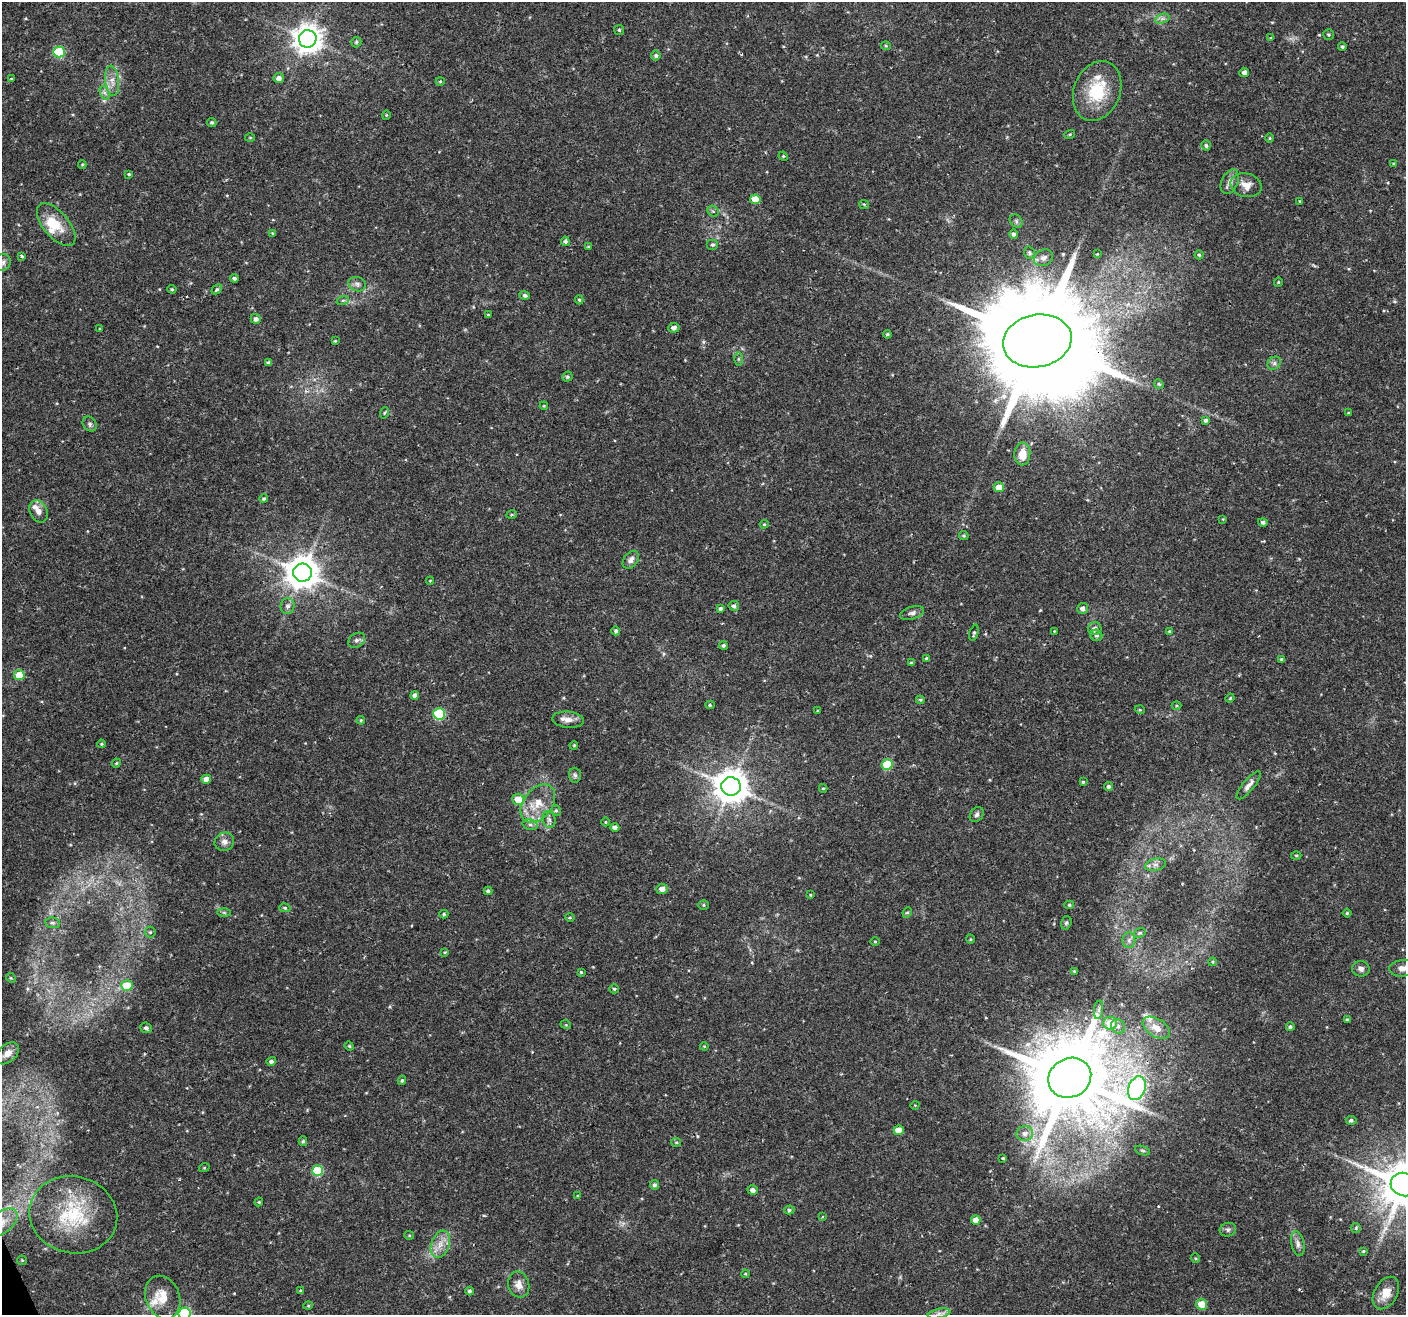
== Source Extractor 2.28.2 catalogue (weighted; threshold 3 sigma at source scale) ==
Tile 7 of 4 x 4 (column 3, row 2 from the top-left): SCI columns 2811-4214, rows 2711-4023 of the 5621 x 5477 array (HDU 1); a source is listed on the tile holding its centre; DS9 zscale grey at full resolution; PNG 1408 x 1317 px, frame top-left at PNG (2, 2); each listed source drawn as its Kron ellipse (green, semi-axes under 4 px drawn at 4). Shown black and unused: <1% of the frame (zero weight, under 2 of 3 exposures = <1% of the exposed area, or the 3 px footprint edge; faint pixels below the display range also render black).
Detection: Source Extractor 2.28.2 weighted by HDU 2 'WHT'; one run over the whole footprint, this tile lists its part. Background 0.0366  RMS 0.0034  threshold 0.0153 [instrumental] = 3 sigma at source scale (4.5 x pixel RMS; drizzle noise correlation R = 1.50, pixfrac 1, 0.0396/0.0396 arcsec/px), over >= 5 px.
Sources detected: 221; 1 inside a brighter object's white glare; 3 cosmic-ray / hot-pixel residue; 1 long thin detection or spike segment (spike, bleed or trail) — neither listed nor drawn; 4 inside a brighter listed object's ellipse — not listed separately; the other 212 listed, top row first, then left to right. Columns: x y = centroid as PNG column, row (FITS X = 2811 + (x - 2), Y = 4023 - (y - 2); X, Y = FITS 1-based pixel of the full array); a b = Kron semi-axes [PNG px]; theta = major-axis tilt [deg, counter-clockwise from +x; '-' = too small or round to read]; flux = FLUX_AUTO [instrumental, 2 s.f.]
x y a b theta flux
1162 19 7 4 19 1
619 30 5 5 - 0.5
1328 35 5 5 - 0.51
1271 38 3 2 - 0.27
308 39 9 8 - 450
356 42 5 5 - 0.56
886 46 5 4 - 0.42
1342 47 4 4 - 0.57
59 52 6 5 - 21
656 56 5 4 - 0.72
1244 72 5 4 - 1.1
279 78 5 5 - 1.6
11 79 4 3 - 0.32
112 81 15 7 -83 2.7
440 81 4 4 - 0.36
1097 91 31 23 68 15
105 93 7 4 -71 0.9
386 115 5 3 - 0.3
212 122 5 4 - 0.52
1070 134 5 3 - 0.34
250 137 5 3 - 0.28
1269 138 4 3 - 0.33
1206 145 5 4 - 0.66
783 156 5 4 - 0.36
82 164 4 4 - 0.35
1393 164 3 3 - 0.4
129 174 3 2 - 0.4
1230 182 13 8 64 1.9
1246 185 16 11 -15 3.3
755 199 5 5 - 6.4
1300 201 3 3 - 0.28
864 204 5 4 - 0.48
713 211 6 5 - 0.6
1016 221 7 6 - 0.74
56 225 26 12 -50 7.3
272 233 4 4 - 0.31
1014 234 5 4 - 0.97
565 241 5 4 - 0.68
712 245 6 5 - 0.63
588 247 4 3 - 0.36
1029 253 6 5 - 0.57
1097 254 4 4 - 0.27
1199 255 4 4 - 0.48
22 256 3 3 - 0.64
1044 258 10 8 28 1.3
3 262 8 7 - 1.5
234 278 4 4 - 0.65
1278 282 4 4 - 0.33
357 284 9 7 -19 1.2
172 289 5 3 - 0.45
217 289 6 4 42 0.58
525 295 5 4 - 0.85
343 300 6 4 18 0.53
579 300 4 4 - 0.5
488 315 3 3 - 0.29
256 319 5 5 - 1.1
674 328 5 5 - 1.4
100 329 3 3 - 0.54
887 334 4 4 - 0.49
335 341 4 3 - 0.32
1037 341 35 26 11 11000
738 359 6 4 90 0.54
269 363 4 4 - 0.72
1274 363 7 6 - 0.92
567 377 5 5 - 0.61
1159 384 5 4 - 0.42
544 406 4 3 - 0.29
384 413 6 3 70 0.42
1348 413 4 3 - 0.34
1206 420 4 4 - 0.76
90 424 8 6 -53 0.85
1022 454 11 8 86 4.3
999 487 5 5 - 4
264 499 4 4 - 0.52
38 511 11 8 -63 2.1
512 514 5 3 - 0.37
1223 519 4 4 - 0.26
1263 522 5 4 - 0.88
764 524 4 4 - 0.37
964 535 5 4 - 0.42
631 560 10 7 50 1.5
303 573 9 9 - 660
430 581 4 4 - 0.31
288 606 8 7 - 1.3
734 606 5 5 - 0.8
720 608 4 3 - 0.68
1082 608 5 5 - 1.4
912 613 12 6 17 1.1
1095 629 7 6 - 1.5
616 631 4 4 - 0.69
1054 631 4 2 - 0.27
1169 631 4 3 - 0.32
974 633 8 4 75 0.65
1096 635 6 5 - 0.72
357 640 9 7 34 1
723 645 4 4 - 0.59
927 658 4 3 - 0.64
1282 659 4 3 - 0.74
911 663 4 4 - 0.35
19 675 5 5 - 7.1
415 695 4 4 - 1.4
1230 698 4 4 - 0.34
920 700 4 4 - 0.41
710 705 4 4 - 0.48
1177 706 5 3 - 0.33
1140 710 5 3 - 0.31
818 711 3 3 - 0.38
439 714 6 5 - 25
361 720 4 4 - 0.43
568 720 16 8 -5 2.5
101 744 4 3 - 0.37
574 745 4 3 - 0.29
116 763 5 4 - 0.39
887 765 5 5 - 19
575 775 7 6 - 0.77
206 779 5 4 - 2.7
1083 782 4 4 - 0.49
1249 785 18 5 50 1.9
731 786 9 9 - 690
1108 787 4 4 - 0.79
823 788 4 4 - 0.35
518 799 6 5 - 6
538 804 21 14 53 7.1
556 811 5 4 - 0.52
977 815 8 6 53 0.95
549 820 8 6 -74 1.2
605 822 4 3 - 0.29
530 824 8 5 -15 0.95
615 827 4 4 - 1.5
224 842 10 9 - 1.7
1296 855 5 3 - 0.33
1155 865 11 6 13 1.4
662 889 5 5 - 1.9
488 891 4 4 - 0.64
810 895 3 3 - 0.33
703 905 5 4 - 0.45
1069 905 5 4 - 0.47
285 908 5 4 - 0.51
907 912 5 4 - 0.48
224 913 6 4 -1 0.55
1347 913 4 4 - 0.42
444 914 4 4 - 0.44
570 918 5 3 - 0.3
52 923 7 5 -3 0.84
1066 923 7 5 73 0.57
150 932 5 5 - 0.53
1140 933 6 4 21 0.53
970 939 5 3 - 0.29
1129 940 8 6 89 1
875 941 4 3 - 0.29
445 952 4 3 - 0.32
1213 962 4 4 - 0.38
1403 968 13 8 5 2.5
1361 969 9 7 -9 1.4
1074 971 3 3 - 0.31
581 972 3 3 - 0.39
11 978 5 4 - 0.38
127 986 5 5 - 8.9
614 989 4 4 - 0.5
1099 1010 9 4 82 0.92
1347 1019 4 3 - 0.35
1110 1023 7 6 - 6
566 1025 5 3 - 0.32
1118 1026 7 6 - 1.3
1290 1027 4 4 - 0.69
146 1028 6 5 - 0.98
1156 1028 15 9 -33 3.8
349 1046 5 4 - 0.37
704 1046 4 3 - 0.26
8 1053 13 8 43 2.6
271 1061 5 4 - 0.91
1070 1078 22 19 30 3900
402 1080 5 4 - 0.58
1137 1088 12 8 71 67
915 1105 4 3 - 0.25
1351 1120 5 4 - 0.63
898 1130 5 5 - 3.4
1025 1133 8 7 - 1.7
303 1141 5 4 - 0.47
676 1142 5 4 - 0.39
1143 1151 8 3 -19 0.51
1003 1158 3 3 - 0.49
204 1168 5 3 - 0.29
318 1171 5 5 - 19
654 1185 5 4 - 0.89
1404 1185 13 11 -15 1600
753 1190 5 4 - 1.4
578 1196 4 3 - 0.36
259 1202 4 4 - 0.35
789 1210 5 4 - 0.57
73 1215 44 38 -13 27
822 1217 4 3 - 0.32
976 1220 4 4 - 3.4
2 1223 18 10 39 5.1
1356 1228 5 5 - 0.49
1228 1230 8 6 17 0.94
409 1235 5 4 - 0.36
440 1244 14 9 70 3.5
1298 1244 12 6 -79 1.6
1363 1251 4 3 - 0.36
1195 1258 5 3 - 0.33
22 1260 5 4 - 0.4
745 1274 4 3 - 0.35
519 1285 13 10 -75 2.8
301 1291 4 3 - 0.5
469 1291 4 4 - 0.68
1386 1293 17 11 61 4.6
163 1297 22 17 -67 7.1
1201 1304 5 5 - 4.7
308 1306 5 3 - 0.35
185 1313 6 6 - 38
939 1313 11 4 11 1.6
Overlapping masked pixels (flux is a lower limit): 2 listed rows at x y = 1037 341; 2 1223
Isophote crosses this tile's border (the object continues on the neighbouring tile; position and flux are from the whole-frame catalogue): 6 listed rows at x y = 3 262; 1403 968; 1404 1185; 2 1223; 185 1313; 939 1313